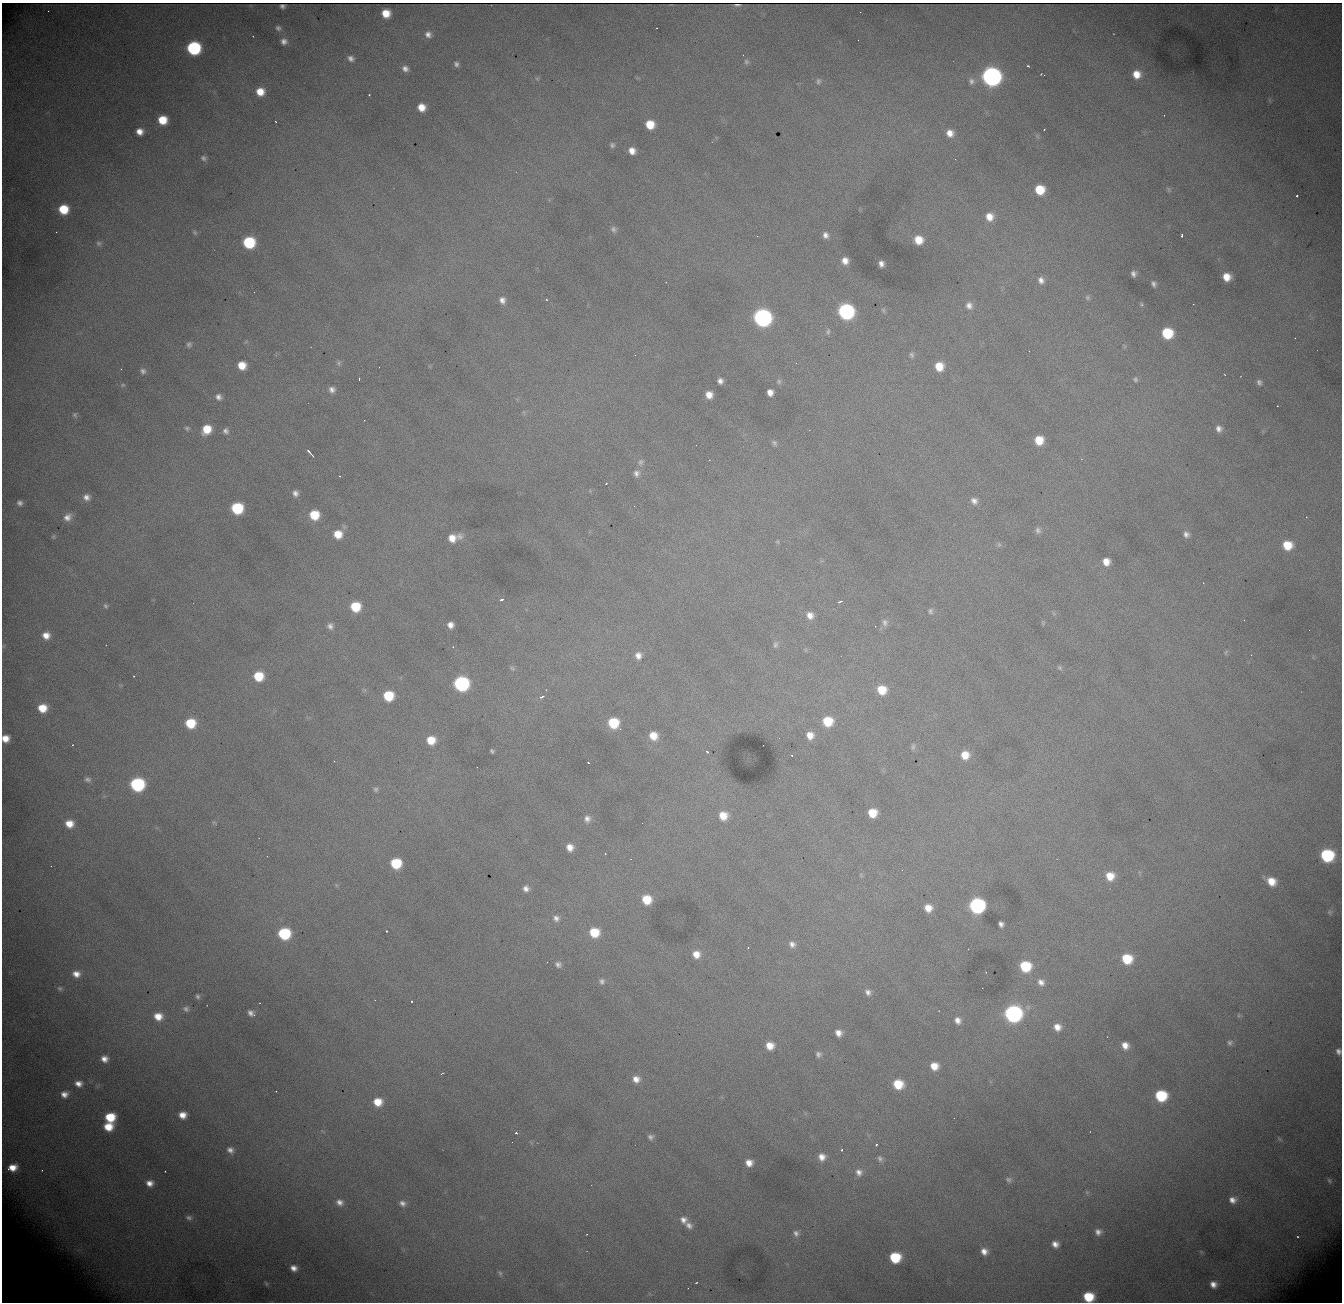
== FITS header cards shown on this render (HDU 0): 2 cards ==
NAXIS1  = 1340
NAXIS2  = 1300

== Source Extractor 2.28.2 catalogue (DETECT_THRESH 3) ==
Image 1340 x 1300 px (HDU 0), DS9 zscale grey, 1 PNG px = 1 image px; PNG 1344 x 1304 px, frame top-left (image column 1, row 1300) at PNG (2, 3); no overlay
Background 2250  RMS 26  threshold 77.6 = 3 sigma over >= 5 px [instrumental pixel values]
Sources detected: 254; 1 with non-positive FLUX_AUTO (blend fragments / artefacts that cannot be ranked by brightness) is not listed; the other 253 listed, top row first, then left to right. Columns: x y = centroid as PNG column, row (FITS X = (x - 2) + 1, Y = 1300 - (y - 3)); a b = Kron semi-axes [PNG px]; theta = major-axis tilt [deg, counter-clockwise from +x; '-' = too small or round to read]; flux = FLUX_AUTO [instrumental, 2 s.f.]
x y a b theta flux
737 5 7 2 1 4.0e+03
48 11 2 2 - 1.2e+03
386 13 7 7 - 3.0e+04
278 28 7 6 - 5.0e+03
428 34 8 7 - 8.7e+03
284 41 7 7 - 8.8e+03
194 48 9 8 - 2.3e+05
351 58 6 5 - 6.8e+03
746 62 7 7 - 4.1e+03
456 64 6 5 - 5.3e+03
1028 66 3 2 - 1.9e+03
405 69 8 6 -33 8.6e+03
1041 74 3 2 - 1.3e+03
1136 74 9 8 - 2.5e+04
991 76 10 9 - 1.0e+06
537 79 6 4 0 2.5e+03
818 81 8 6 86 4.7e+03
971 81 9 9 - 8.7e+03
260 92 8 8 - 2.8e+04
369 95 3 3 - 1.9e+03
1269 100 7 4 -89 2.9e+03
421 107 7 7 - 2.3e+04
1164 115 3 2 - 1.4e+03
162 120 7 7 - 4.2e+04
276 122 3 2 - 1.2e+03
650 124 7 7 - 3.7e+04
1044 130 2 2 - 1.0e+03
140 132 6 6 - 1.5e+04
950 133 8 7 - 1.6e+04
612 145 6 5 - 4.0e+03
632 151 7 6 - 1.4e+04
204 158 8 6 -27 5.2e+03
1168 189 8 5 -67 3.5e+03
1040 190 8 8 - 5.1e+04
1297 196 3 3 - 6.3e+03
63 209 8 8 - 5.6e+04
989 217 10 10 - 2.3e+04
613 229 9 8 - 6.2e+03
195 232 7 5 -53 3.4e+03
825 235 8 7 - 8.9e+03
1182 235 4 2 - 2.6e+03
918 240 9 8 - 3.2e+04
249 242 8 8 - 1.2e+05
99 243 7 6 - 4.6e+03
845 261 7 7 - 1.4e+04
881 264 6 5 - 8.4e+03
1133 274 6 5 - 6.7e+03
1227 277 7 7 - 2.5e+04
1041 280 9 8 - 9.9e+03
666 282 3 2 - 1.4e+03
1154 284 8 6 -58 5.6e+03
254 292 2 2 - 1.1e+03
1088 298 7 6 - 3.7e+03
502 300 9 8 - 1.0e+04
547 300 4 3 - 1.8e+03
969 305 10 9 - 1.1e+04
1141 305 7 6 - 3.0e+03
883 310 7 5 -61 2.7e+03
846 311 9 9 - 4.0e+05
762 318 9 9 - 7.0e+05
828 332 8 5 84 3.5e+03
1167 333 8 8 - 8.4e+04
1295 338 3 2 - 1.3e+03
189 344 7 7 - 4.6e+03
635 355 2 2 - 8.2e+02
912 355 8 6 -76 4.3e+03
339 363 8 6 90 3.7e+03
242 365 7 7 - 2.8e+04
939 366 8 8 - 3.3e+04
143 371 8 7 - 6.4e+03
359 379 3 2 - 2.1e+03
1135 379 6 5 - 3.3e+03
720 381 5 5 - 7.6e+03
779 381 7 6 - 4.1e+03
1259 382 7 6 - 5.2e+03
123 385 6 5 - 2.9e+03
332 389 7 6 - 8.0e+03
770 392 6 5 - 1.2e+04
709 395 7 6 - 1.7e+04
219 397 7 6 - 7.5e+03
75 415 8 6 -72 3.7e+03
187 428 6 5 - 3.4e+03
207 429 9 8 - 3.7e+04
1219 429 8 7 - 9.7e+03
226 431 7 7 - 6.3e+03
1039 440 8 8 - 3.8e+04
774 443 8 6 -50 4.7e+03
310 453 9 2 -48 5.1e+03
709 460 3 2 - 1.7e+03
641 462 10 8 36 6.7e+03
636 473 10 8 71 8.9e+03
339 476 2 2 - 9.5e+02
606 483 3 2 - 1.1e+03
295 493 8 7 - 8.4e+03
86 497 9 8 - 1.0e+04
974 501 9 8 - 9.8e+03
20 503 7 6 - 6.4e+03
634 506 3 2 - 1.6e+03
237 508 8 8 - 1.1e+05
314 515 8 8 - 5.3e+04
67 517 11 9 37 1.3e+04
1306 517 2 2 - 1.3e+03
1038 530 8 6 -76 5.8e+03
338 534 9 8 - 3.1e+04
1186 534 8 7 - 7.7e+03
53 536 7 5 88 2.4e+03
459 537 11 10 - 1.0e+04
452 538 10 9 - 2.1e+04
777 542 6 4 73 2.5e+03
999 544 7 5 -69 3.9e+03
1287 545 9 9 - 4.2e+04
1106 562 7 6 - 1.8e+04
502 599 6 4 32 3.6e+03
839 602 6 3 19 2.6e+03
106 606 6 5 - 3.0e+03
355 607 8 8 - 6.2e+04
930 611 8 7 - 5.3e+03
810 615 9 9 - 1.5e+04
885 623 10 8 -82 8.0e+03
450 625 7 6 - 1.2e+04
330 626 9 7 -56 7.9e+03
1309 630 2 2 - 2.4e+03
46 635 9 8 - 1.8e+04
106 645 2 2 - 7.7e+02
775 645 10 7 78 5.7e+03
806 650 6 4 -71 2.2e+03
1226 652 7 4 46 2.7e+03
638 655 9 8 - 1.2e+04
512 668 8 6 -44 3.9e+03
1060 668 7 6 - 3.2e+03
134 676 3 3 - 1.7e+03
258 676 9 8 - 5.3e+04
461 684 9 9 - 3.2e+05
546 690 3 3 - 2.1e+03
882 690 9 8 - 4.1e+04
388 696 8 8 - 6.5e+04
542 697 6 4 24 6.6e+03
42 708 9 8 - 3.5e+04
828 721 9 8 - 5.5e+04
190 723 9 8 - 6.0e+04
613 723 8 8 - 7.3e+04
810 735 9 8 - 1.8e+04
653 736 8 7 - 2.6e+04
5 738 7 6 - 1.9e+04
779 738 2 2 - 2.6e+03
431 740 9 8 - 3.3e+04
72 745 3 2 - 3.2e+03
913 747 9 5 84 4.2e+03
492 751 4 3 - 3.2e+03
707 751 4 3 - 3.8e+03
791 755 3 2 - 2.7e+03
965 755 9 9 - 2.6e+04
588 763 3 2 - 1.5e+03
87 779 9 6 -12 5.5e+03
137 784 9 8 - 2.4e+05
376 789 7 6 - 4.3e+03
872 813 7 7 - 3.8e+04
723 816 10 9 - 2.9e+04
587 819 9 8 - 9.6e+03
214 822 7 4 -2 2.3e+03
69 824 9 8 - 2.4e+04
570 847 8 7 - 1.6e+04
605 854 3 2 - 1.5e+03
1327 855 9 8 - 1.7e+05
396 863 8 8 - 8.1e+04
1110 876 10 9 - 2.9e+04
1271 881 9 8 - 2.7e+04
336 885 6 4 -71 2.2e+03
526 889 8 7 - 9.1e+03
647 899 9 8 - 4.4e+04
977 905 9 9 - 4.0e+05
928 908 7 7 - 2.0e+04
1330 912 7 5 20 3.7e+03
556 918 9 8 - 9.2e+03
1001 924 5 5 - 6.6e+03
386 931 3 3 - 4.2e+03
594 932 9 8 - 4.9e+04
284 934 9 8 - 1.3e+05
792 944 8 7 - 8.6e+03
696 954 8 8 - 1.9e+04
1127 959 9 8 - 6.2e+04
558 964 8 7 - 6.6e+03
1025 966 9 8 - 8.0e+04
76 974 8 7 - 1.4e+04
602 981 8 7 - 5.9e+03
1041 982 9 7 -37 9.3e+03
60 988 8 6 -3 3.9e+03
982 988 2 2 - 1.4e+03
868 992 8 6 -58 7.5e+03
198 996 7 5 -73 4.3e+03
412 1001 3 3 - 4.9e+03
186 1009 9 7 -11 6.3e+03
251 1013 9 6 -37 8.1e+03
1013 1014 10 9 - 5.8e+05
1239 1015 6 4 72 2.3e+03
158 1016 10 8 -13 2.5e+04
958 1020 8 7 - 1.0e+04
1057 1027 8 7 - 1.5e+04
838 1033 7 6 - 1.2e+04
1230 1043 7 6 - 4.7e+03
1125 1045 9 8 - 1.7e+04
770 1046 8 7 - 2.2e+04
1338 1051 7 6 - 7.0e+03
818 1054 7 7 - 5.8e+03
104 1059 9 8 - 1.4e+04
934 1066 8 7 - 2.3e+04
442 1073 3 2 - 1.2e+03
636 1079 8 8 - 1.4e+04
79 1084 11 8 -9 1.5e+04
898 1084 9 8 - 4.9e+04
276 1091 2 2 - 3.3e+03
64 1094 10 9 - 1.5e+04
1161 1096 9 8 - 1.0e+05
378 1102 9 8 - 3.0e+04
182 1115 8 7 - 1.8e+04
110 1117 9 8 - 5.7e+04
108 1127 10 8 -3 3.5e+04
516 1133 4 3 - 2.3e+03
651 1137 7 7 - 5.9e+03
1279 1139 6 4 -71 2.3e+03
877 1144 3 3 - 3.8e+03
230 1150 9 7 -30 9.1e+03
842 1150 3 3 - 2.5e+03
822 1157 9 9 - 1.5e+04
880 1159 9 7 -66 5.8e+03
749 1163 7 6 - 1.5e+04
12 1168 8 6 11 2.1e+04
42 1170 2 2 - 9.2e+02
165 1171 3 2 - 2.5e+03
859 1172 10 8 -70 1.1e+04
1009 1180 8 7 - 5.1e+03
1329 1181 7 4 -51 2.8e+03
150 1183 9 8 - 1.4e+04
1087 1192 6 4 18 2.6e+03
1233 1200 10 8 0 1.3e+04
340 1202 9 7 -17 1.1e+04
403 1203 7 6 - 7.6e+03
189 1218 9 7 -9 6.4e+03
683 1220 10 9 - 1.2e+04
689 1225 10 8 -44 1.0e+04
1098 1232 7 7 - 9.1e+03
796 1233 9 8 - 8.1e+03
1298 1237 5 4 - 2.4e+03
1055 1244 7 6 - 1.1e+04
984 1251 8 7 - 1.3e+04
895 1257 8 8 - 8.1e+04
294 1268 7 6 - 1.2e+04
500 1273 8 5 -73 3.7e+03
696 1283 3 2 - 1.8e+03
266 1284 7 4 -57 2.4e+03
1213 1284 6 6 - 1.2e+04
688 1288 2 2 - 8.8e+02
1088 1297 8 8 - 6.3e+04
At the frame edge (FLAGS 8, measured only in part): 3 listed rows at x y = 5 738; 1338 1051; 1088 1297
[1 non-positive-flux detection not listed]